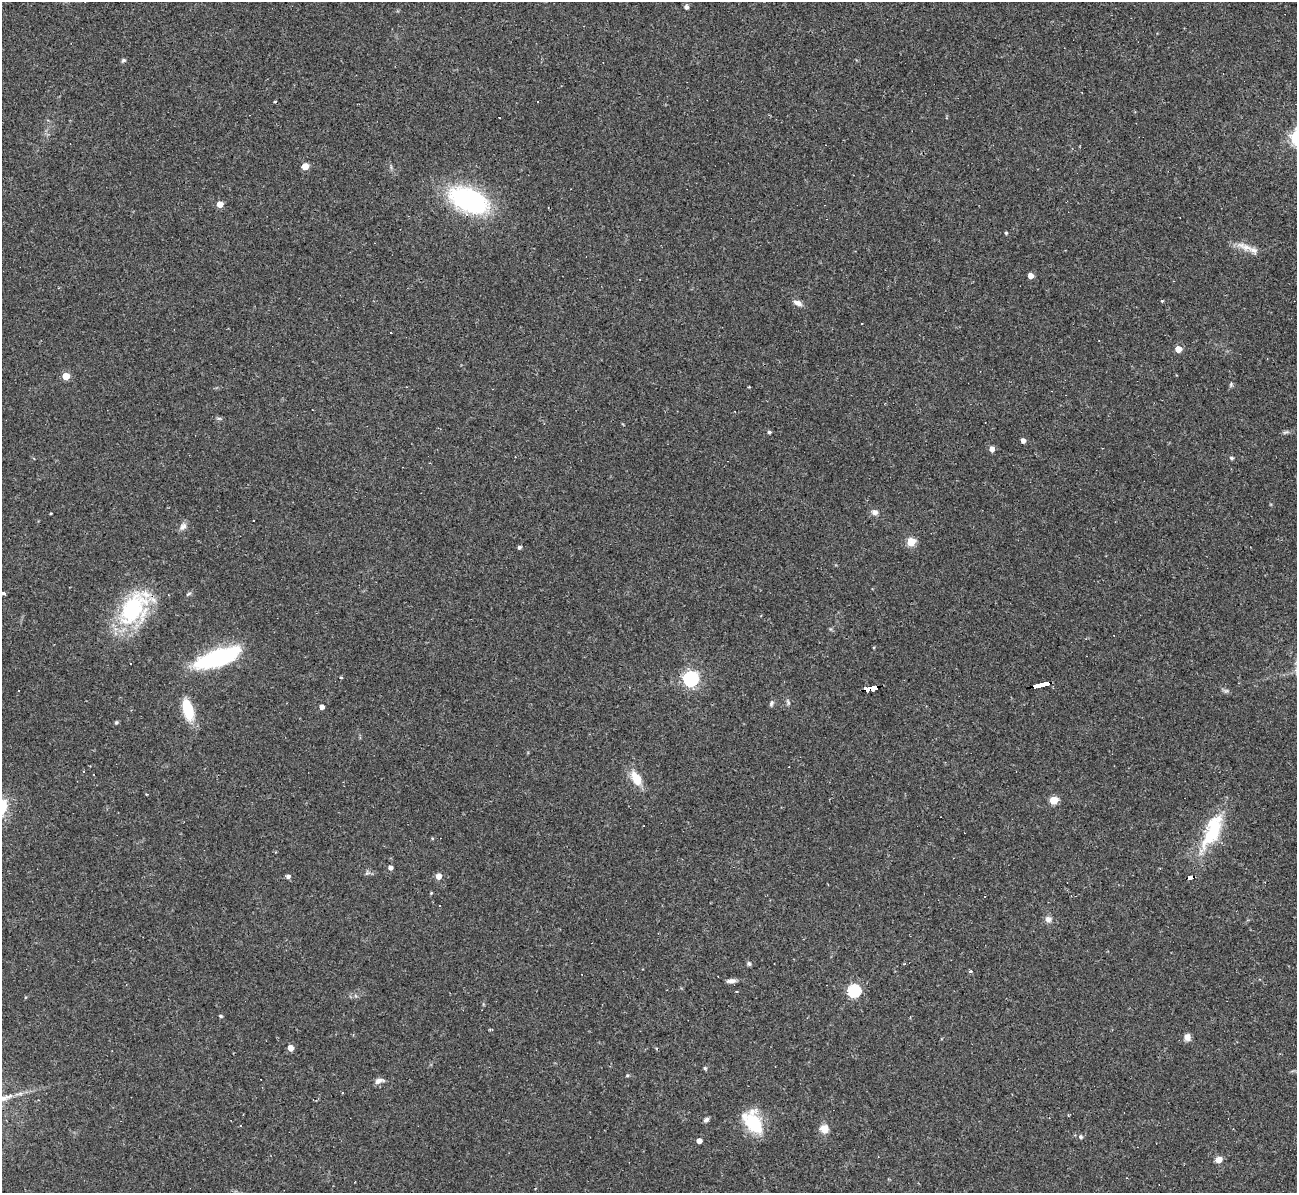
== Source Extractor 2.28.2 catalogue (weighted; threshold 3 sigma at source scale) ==
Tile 10 of 4 x 4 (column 2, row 3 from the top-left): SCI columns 1297-2591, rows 1332-2522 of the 5182 x 5165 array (HDU 1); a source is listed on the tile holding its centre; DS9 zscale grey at full resolution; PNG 1299 x 1195 px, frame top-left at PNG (2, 2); no overlay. Shown black and unused: <1% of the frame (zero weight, under 2 of 3 exposures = <1% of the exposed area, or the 3 px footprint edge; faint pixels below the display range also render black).
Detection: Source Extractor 2.28.2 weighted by HDU 2 'WHT'; one run over the whole footprint, this tile lists its part. Background 0.11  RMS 0.0065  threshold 0.0293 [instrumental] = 3 sigma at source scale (4.5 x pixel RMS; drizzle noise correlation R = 1.50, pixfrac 1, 0.05/0.05 arcsec/px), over >= 5 px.
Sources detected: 84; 1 inside a brighter object's white glare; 11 cosmic-ray / hot-pixel residue — not listed; the other 72 listed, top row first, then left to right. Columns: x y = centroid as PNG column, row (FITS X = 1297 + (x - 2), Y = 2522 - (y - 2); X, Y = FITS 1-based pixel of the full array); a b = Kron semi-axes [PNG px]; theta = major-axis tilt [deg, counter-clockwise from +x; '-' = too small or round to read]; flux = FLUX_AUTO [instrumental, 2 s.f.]
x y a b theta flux
686 7 5 5 - 1.9
123 60 7 5 36 1.2
275 101 3 3 - 0.74
305 166 5 4 - 12
469 200 33 18 -23 110
220 204 5 4 - 7.6
1006 233 4 3 - 0.89
1246 247 30 7 -20 7.4
1030 276 4 4 - 5
1162 301 4 3 - 0.62
798 303 11 6 -21 3.5
862 323 3 2 - 0.82
391 332 3 3 - 1.3
1178 349 5 4 - 11
66 376 5 5 - 15
1231 384 5 5 - 0.94
219 418 6 4 -1 1.1
769 432 4 4 - 1.2
1285 432 10 4 13 1.3
1023 440 4 4 - 2.9
992 449 5 5 - 4.3
1231 458 5 4 - 1.2
430 463 3 2 - 0.42
875 512 8 7 - 2.8
51 513 4 2 - 0.46
254 520 3 3 - 1.9
183 526 12 7 50 2.9
911 542 5 5 - 26
519 547 4 4 - 1.4
4 594 4 3 - 1.4
133 609 43 25 55 64
221 656 45 17 21 57
691 679 6 6 - 170
1042 685 14 3 12 160
872 688 13 4 11 130
1226 691 7 4 -18 1.3
788 702 9 4 -66 1.3
771 703 8 5 53 1.4
322 707 4 4 - 3.1
188 709 23 10 -75 23
116 722 5 4 - 0.99
636 778 19 10 -62 11
147 794 3 2 - 0.67
1054 800 5 5 - 23
1212 831 50 18 65 36
432 838 4 4 - 0.64
390 867 4 4 - 2.5
288 876 5 4 - 2.2
439 876 5 5 - 5.5
1191 878 6 3 17 42
431 893 4 3 - 0.6
984 896 3 2 - 0.74
439 906 2 2 - 0.58
1048 919 8 8 - 3
749 964 6 5 - 1.2
971 971 4 3 - 1.4
731 981 12 5 3 2.7
736 991 3 3 - 1.1
854 991 6 6 - 82
221 1016 4 3 - 1.1
1187 1037 8 7 - 3.7
290 1048 4 4 - 6.8
705 1068 4 4 - 1.1
627 1075 5 4 - 0.73
379 1081 13 6 13 3.2
706 1120 7 5 34 1.6
753 1122 26 15 -56 30
240 1126 3 2 - 0.54
824 1129 12 10 -41 5.2
1080 1137 5 5 - 1.6
699 1141 4 4 - 4.9
1218 1159 5 4 - 11
Overlapping masked pixels (flux is a lower limit): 3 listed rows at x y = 1042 685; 872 688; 1191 878